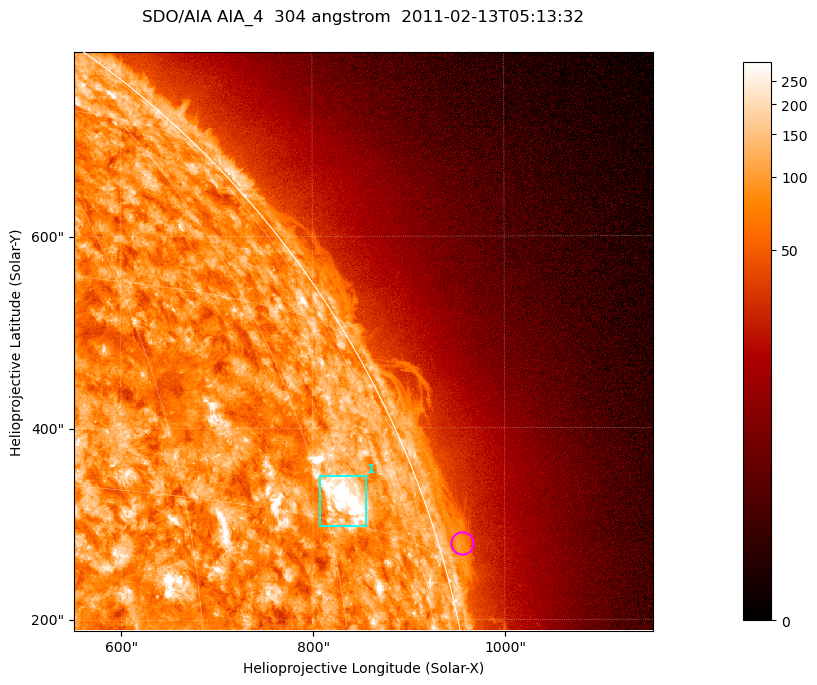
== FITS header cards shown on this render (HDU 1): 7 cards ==
TELESCOP= 'SDO/AIA '           / For AIA: SDO/AIA
INSTRUME= 'AIA_4   '           / For AIA: AIA_ATA1, AIA_ATA2, AIA_ATA3 or AIA_AT
WAVELNTH=                  304 / [angstrom] Wavelength
WAVEUNIT= 'angstrom'           / Wavelength unit: angstrom
DATE-OBS= '2011-02-13T05:13:32.124' / [ISO] Date when observation started; ISO 8
CTYPE1  = 'HPLN-TAN'           / CTYPE1; Typically HPLN
CTYPE2  = 'HPLT-TAN'           / CTYPE2; Typically HPLT

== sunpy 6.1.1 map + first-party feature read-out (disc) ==
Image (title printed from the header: SDO/AIA AIA_4  304 angstrom  2011-02-13T05:13:32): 1006 x 1006 px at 0.6 arcsec/px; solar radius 972 arcsec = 1619 px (partial field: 5.3% of the solar disc is inside the frame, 43% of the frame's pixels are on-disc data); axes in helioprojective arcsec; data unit not stated in the header (colour bar unlabelled)
Orientation: roll -0.132 deg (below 1 deg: not rotated)
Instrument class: DISC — disc imager (sunpy class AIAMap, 304 A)
Bright regions (active regions / flare kernels): reference = the on-disc median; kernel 9 px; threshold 5 sigma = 154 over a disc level ~89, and >= 1.15x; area >= 1012 px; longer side >= 12 px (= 7.2 arcsec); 1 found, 1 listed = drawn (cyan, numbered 1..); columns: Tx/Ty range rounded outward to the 2 arcsec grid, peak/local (2 s.f.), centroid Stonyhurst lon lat
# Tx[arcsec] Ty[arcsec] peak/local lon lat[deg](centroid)
1 806..856 298..350 7.5 +63 +17
Off-limb structures (1.02-1.3 R_sun): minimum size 400 px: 3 found; the strongest spans PA ~285..290 deg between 1.02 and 1.03 R_sun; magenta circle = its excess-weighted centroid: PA ~285 deg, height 1.02 R_sun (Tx ~956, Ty ~280 arcsec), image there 2.1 x the reference